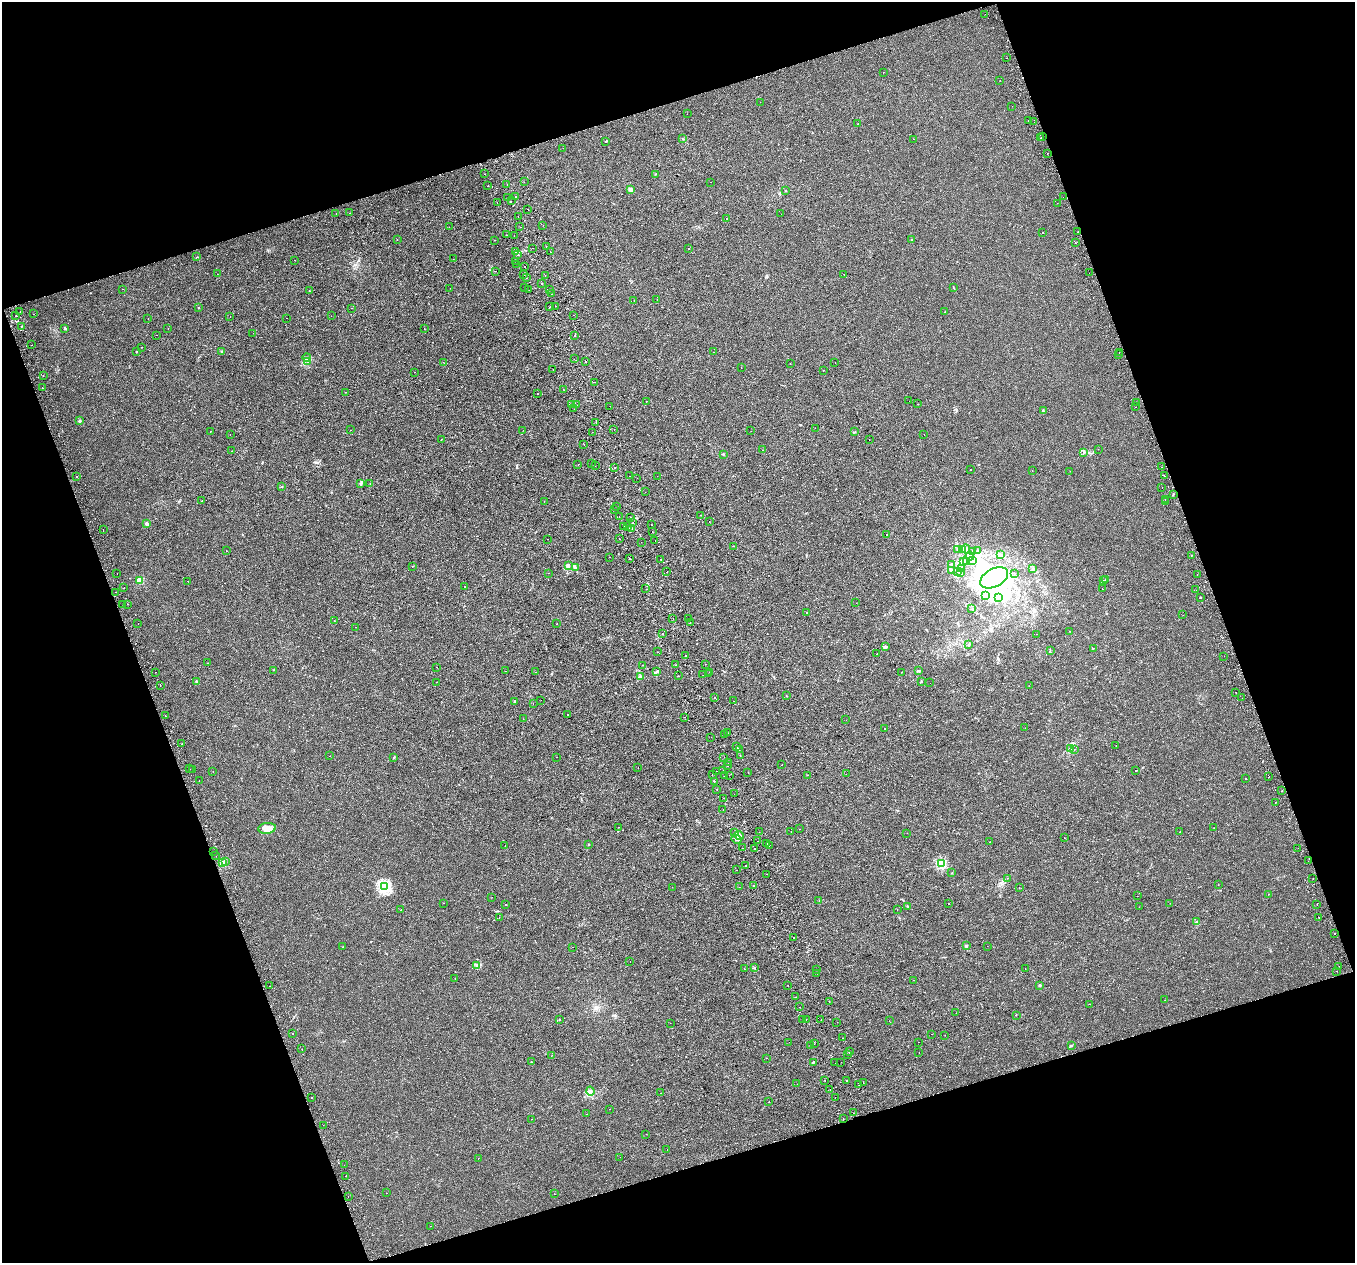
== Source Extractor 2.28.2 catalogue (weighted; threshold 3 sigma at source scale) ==
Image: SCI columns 87-5495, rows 155-5196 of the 5580 x 5297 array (HDU 1 of 3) = the unmasked area's bounding box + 8 px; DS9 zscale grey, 4 x 4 block average (1 PNG px = mean of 4 x 4 image px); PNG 1357 x 1265 px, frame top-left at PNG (2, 2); each listed source drawn as its Kron ellipse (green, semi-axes under 4 px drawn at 4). Shown black and unused: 38% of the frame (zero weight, under 2 of 3 exposures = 3% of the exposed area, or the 3 px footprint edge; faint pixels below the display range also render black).
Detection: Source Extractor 2.28.2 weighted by HDU 2 'WHT'. Background 0.00307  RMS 0.0029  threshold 0.0129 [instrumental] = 3 sigma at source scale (4.5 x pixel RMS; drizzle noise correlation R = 1.50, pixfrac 1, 0.0396/0.0396 arcsec/px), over >= 5 px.
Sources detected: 557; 23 inside a brighter object's white glare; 49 cosmic-ray / hot-pixel residue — neither listed nor drawn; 4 coinciding with a brighter row at this scale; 6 inside a brighter listed object's ellipse — not listed separately; the other 475 listed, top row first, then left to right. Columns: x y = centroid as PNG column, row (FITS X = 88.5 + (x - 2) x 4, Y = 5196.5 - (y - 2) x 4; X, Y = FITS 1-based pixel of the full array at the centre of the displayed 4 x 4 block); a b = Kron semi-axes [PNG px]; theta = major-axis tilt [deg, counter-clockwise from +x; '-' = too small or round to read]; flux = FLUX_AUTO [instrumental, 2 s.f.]
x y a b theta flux
985 14 2 2 - 0.72
1007 58 2 2 - 1.6
883 72 2 2 - 0.69
1000 80 2 2 - 0.52
760 102 2 2 - 0.25
1012 106 2 2 - 0.47
687 114 2 2 - 0.99
1028 120 2 2 - 2
1034 122 2 2 - 0.43
858 124 2 2 - 1.6
1042 136 2 2 - 0.36
1041 138 2 2 - 0.55
683 139 2 2 - 0.6
914 139 2 2 - 0.36
605 141 2 2 - 0.97
563 148 2 2 - 0.46
1048 153 2 2 - 5.3
485 174 2 2 - 1.3
655 174 2 2 - 0.52
524 182 2 2 - 0.36
710 182 2 2 - 0.22
488 185 2 2 - 0.62
507 185 2 2 - 0.6
630 189 2 2 - 20
786 190 2 2 - 0.8
516 197 2 2 - 2
1063 197 2 2 - 0.55
507 198 2 2 - 12
511 201 2 2 - 0.45
497 203 2 2 - 0.37
1057 203 2 2 - 1.2
527 209 2 2 - 0.6
350 213 2 2 - 1.5
336 214 2 2 - 0.37
781 214 2 2 - 0.33
518 217 2 2 - 0.85
726 218 2 2 - 1.1
543 225 2 2 - 0.89
449 227 2 2 - 0.98
520 227 2 2 - 0.83
1077 232 2 2 - 0.58
1042 233 2 2 - 1
507 235 2 2 - 1.1
514 236 2 2 - 0.66
912 239 2 2 - 0.92
397 240 2 2 - 0.48
494 240 2 2 - 0.36
1075 243 2 2 - 0.76
546 246 2 2 - 1.8
532 248 2 2 - 0.39
689 249 2 2 - 2.1
516 252 2 2 - 1.6
550 252 2 2 - 7.5
518 255 2 2 - 1.8
197 257 2 2 - 0.59
453 259 2 2 - 0.25
295 260 2 2 - 0.7
516 261 2 2 - 0.51
517 264 2 2 - 2.4
525 266 2 2 - 0.57
495 271 2 2 - 1.2
1089 273 2 2 - 0.34
217 274 2 2 - 0.42
523 275 2 2 - 0.35
545 275 2 2 - 0.73
844 275 2 2 - 0.41
527 278 2 2 - 0.48
542 284 2 2 - 0.93
525 287 2 2 - 0.4
450 288 2 2 - 0.36
953 288 2 2 - 0.67
122 289 2 2 - 1.5
549 289 2 2 - 0.88
529 290 2 2 - 0.41
309 291 2 2 - 1
551 294 2 2 - 0.9
657 299 2 2 - 0.28
634 300 2 2 - 0.76
556 306 2 2 - 1.2
550 307 2 2 - 3.8
198 308 2 2 - 0.8
352 308 2 2 - 0.86
20 312 2 2 - 1.1
945 312 2 2 - 0.77
34 314 2 2 - 0.37
573 315 2 2 - 0.59
16 316 2 2 - 3
331 316 2 2 - 0.27
230 317 2 2 - 0.43
148 318 2 2 - 1.2
287 318 2 2 - 0.62
21 327 2 2 - 0.21
65 328 2 2 - 5.8
168 329 2 2 - 0.91
424 329 2 2 - 0.51
253 333 2 2 - 0.32
156 335 2 2 - 0.27
575 335 2 2 - 0.77
32 345 2 2 - 1.3
141 347 2 2 - 0.36
137 351 3 2 - 1
222 352 2 2 - 0.87
713 352 2 2 - 0.62
1119 352 2 2 - 0.37
1119 354 2 2 - 1.2
307 357 4 3 - 2.7
574 359 2 2 - 0.92
308 362 3 2 - 2.4
586 362 2 2 - 0.41
444 363 2 2 - 0.36
790 363 2 2 - 1.8
835 363 2 2 - 0.87
741 368 2 2 - 0.56
553 370 2 2 - 0.88
823 370 2 2 - 0.44
415 372 2 2 - 1.3
43 375 2 2 - 1.3
595 382 2 2 - 0.48
42 388 2 2 - 0.87
563 389 2 2 - 0.46
346 392 2 2 - 0.51
538 394 2 2 - 0.41
909 401 2 2 - 0.48
646 402 2 2 - 0.31
1137 403 2 2 - 0.86
572 404 2 2 - 1.6
918 404 2 2 - 1.5
577 405 2 2 - 1.9
610 406 2 2 - 0.21
1135 407 2 2 - 1.6
574 409 2 2 - 0.41
1043 410 3 2 - 0.81
79 421 2 2 - 4.7
596 423 2 2 - 0.28
815 428 2 2 - 0.4
350 430 2 2 - 0.9
523 430 2 2 - 0.8
614 430 2 2 - 0.44
210 431 2 2 - 0.74
751 431 2 2 - 0.92
592 432 2 2 - 0.39
854 432 2 2 - 0.54
230 434 2 2 - 0.21
924 434 2 2 - 1.7
441 439 2 2 - 0.41
869 439 2 2 - 0.71
584 445 2 2 - 0.39
1098 449 2 2 - 0.21
763 450 2 2 - 0.61
232 451 2 2 - 0.38
1083 452 2 2 - 0.66
723 454 2 2 - 0.97
578 464 2 2 - 0.41
591 464 2 2 - 0.31
595 465 2 2 - 0.51
1162 467 2 2 - 1
615 468 2 2 - 1.4
970 470 2 2 - 0.25
1032 470 2 2 - 0.55
1070 471 2 2 - 0.28
630 476 2 2 - 0.42
657 476 2 2 - 0.29
1164 476 2 2 - 5.3
77 477 2 2 - 17
637 478 2 2 - 0.4
360 484 2 2 - 1.1
370 484 2 2 - 0.31
282 487 2 2 - 0.69
1162 488 2 2 - 0.64
645 492 2 2 - 1
1173 494 3 2 - 1.2
1165 500 2 2 - 6
201 501 2 2 - 0.62
544 501 2 2 - 1.5
1166 502 2 2 - 0.75
617 506 2 2 - 0.45
614 510 2 2 - 0.93
700 515 2 2 - 0.76
619 517 2 2 - 1.1
630 517 2 2 - 0.85
709 521 2 2 - 1.3
633 523 2 2 - 2.6
147 524 2 2 - 11
651 525 2 2 - 2.7
628 526 2 2 - 0.27
624 527 2 2 - 7.8
632 528 2 2 - 1.2
103 530 2 2 - 0.6
652 532 2 2 - 1.9
887 535 2 2 - 3.4
547 539 2 2 - 1.1
620 539 2 2 - 0.33
655 540 2 2 - 2.6
641 542 2 2 - 0.25
734 546 2 2 - 1.4
966 549 4 3 - 3.4
957 550 2 2 - 0.57
962 550 2 2 - 0.58
226 551 2 2 - 1.6
973 551 3 2 - 1.2
977 551 2 2 - 0.47
1000 554 2 2 - 0.3
1191 555 2 2 - 0.88
970 556 4 3 - 3.7
609 557 2 2 - 2.4
630 559 2 2 - 7.2
661 559 2 2 - 0.49
972 560 4 2 - 1.8
967 561 2 2 - 2.5
963 562 3 2 - 1.9
951 564 2 2 - 1.1
412 566 2 2 - 0.42
569 566 3 2 - 2.1
575 567 3 2 - 1.6
961 569 4 2 - 1.7
1032 569 2 2 - 0.61
952 570 3 2 - 0.91
958 571 2 2 - 1.1
667 572 2 2 - 1.7
548 573 2 2 - 0.23
961 573 2 2 - 0.72
117 574 2 2 - 0.3
1015 574 2 2 - 0.34
1197 574 2 2 - 1.2
994 578 15 9 27 210
1105 580 2 2 - 0.54
140 581 2 2 - 47
188 581 2 2 - 0.38
1103 581 3 2 - 1
464 586 2 2 - 0.79
124 588 2 2 - 0.83
646 589 2 2 - 0.29
1102 589 2 2 - 0.84
1196 590 2 2 - 1.1
116 592 2 2 - 1
985 596 4 2 - 2
998 598 2 2 - 1.1
1200 598 2 2 - 3.6
856 603 2 2 - 0.26
127 604 2 2 - 1.4
123 605 2 2 - 0.65
972 609 2 2 - 0.6
806 613 2 2 - 0.95
1183 615 2 2 - 0.29
673 618 2 2 - 0.41
689 618 2 2 - 1.5
334 620 2 2 - 0.67
690 623 2 2 - 1
138 624 2 2 - 2.4
557 624 2 2 - 0.37
355 627 2 2 - 0.24
1069 631 2 2 - 1.1
662 634 2 2 - 1.7
1036 634 2 2 - 0.47
969 645 2 2 - 0.84
885 647 4 2 - 2.1
1093 648 2 2 - 0.47
1050 650 2 2 - 0.46
657 652 2 2 - 0.75
877 654 2 2 - 0.81
686 655 2 2 - 1.3
1224 656 2 2 - 0.21
208 663 2 2 - 0.9
706 664 2 2 - 0.93
643 665 2 2 - 0.29
676 665 2 2 - 0.9
436 667 2 2 - 2.6
274 670 2 2 - 0.34
505 671 2 2 - 0.34
919 671 3 2 - 2
155 672 2 2 - 0.6
535 672 2 2 - 0.27
657 672 3 2 - 2.5
710 672 2 2 - 0.75
901 672 2 2 - 0.44
708 674 2 2 - 0.82
703 675 2 2 - 0.47
678 676 2 2 - 0.26
640 677 2 2 - 11
196 681 2 2 - 1.2
436 682 2 2 - 0.26
921 682 3 2 - 1.1
930 683 2 2 - 0.29
160 686 2 2 - 0.88
1029 686 2 2 - 1.1
1235 692 2 2 - 0.57
786 696 2 2 - 1.1
714 698 2 2 - 0.59
1242 698 2 2 - 0.82
541 700 2 2 - 0.55
514 701 2 2 - 3.2
734 701 2 2 - 0.52
533 704 2 2 - 0.24
567 714 2 2 - 2.5
165 716 2 2 - 0.77
685 717 2 2 - 0.94
523 719 2 2 - 0.26
846 720 2 2 - 0.23
1025 728 2 2 - 0.64
884 729 2 2 - 1.1
727 733 2 2 - 0.79
725 735 2 2 - 0.33
711 737 2 2 - 2.7
182 744 2 2 - 4.3
1116 745 2 2 - 0.36
737 747 2 2 - 1.9
1070 748 3 2 - 0.76
739 750 2 2 - 1
1074 750 2 2 - 0.4
330 756 2 2 - 0.48
740 756 2 2 - 1.2
394 757 2 2 - 0.89
557 757 2 2 - 0.22
724 757 2 2 - 1.6
728 763 2 2 - 0.3
782 765 2 2 - 0.32
728 766 2 2 - 0.41
638 768 2 2 - 0.49
190 769 2 2 - 1.1
193 769 2 2 - 0.28
723 770 2 2 - 0.44
716 771 2 2 - 0.29
1135 771 2 2 - 2.1
213 772 2 2 - 0.38
748 772 2 2 - 4.5
712 774 2 2 - 0.47
846 774 2 2 - 0.36
729 775 2 2 - 1.9
807 775 2 2 - 0.29
724 776 2 2 - 0.72
1269 777 2 2 - 2.3
1246 779 2 2 - 0.69
199 780 2 2 - 0.25
714 781 2 2 - 8.7
717 789 2 2 - 1.5
1282 791 2 2 - 0.89
734 794 2 2 - 0.8
723 798 2 2 - 0.58
1275 802 2 2 - 1.3
723 810 2 2 - 0.93
619 827 2 2 - 0.5
267 828 9 5 7 11
1214 828 2 2 - 0.28
799 829 2 2 - 0.57
759 832 2 2 - 0.46
791 832 2 2 - 0.65
1180 832 2 2 - 0.92
734 833 2 2 - 0.99
907 833 2 2 - 0.4
739 836 5 4 - 6.1
1064 838 2 2 - 0.93
736 839 5 3 - 3.4
757 841 2 2 - 1.5
990 842 2 2 - 0.9
588 844 2 2 - 3.4
767 844 2 2 - 1.8
505 845 2 2 - 0.95
769 845 2 2 - 1.6
742 848 2 2 - 1.1
754 848 2 2 - 15
1298 848 2 2 - 0.34
213 851 2 2 - 2.7
216 856 2 2 - 0.39
1308 861 2 2 - 0.52
225 862 2 2 - 1.6
223 863 2 2 - 48
941 864 2 2 - 100
745 866 2 2 - 2
736 870 2 2 - 0.34
952 873 2 2 - 0.33
767 874 2 2 - 1
1007 878 2 2 - 1.7
1313 879 2 2 - 0.91
753 885 2 2 - 1.3
1218 885 2 2 - 0.3
384 887 2 2 - 230
672 887 2 2 - 1.1
739 887 2 2 - 0.26
1019 888 2 2 - 0.3
1268 894 2 2 - 0.4
1137 896 2 2 - 0.29
492 897 2 2 - 0.75
819 901 2 2 - 0.37
444 903 2 2 - 2
1170 903 2 2 - 0.34
949 904 2 2 - 1.1
505 905 2 2 - 0.74
1317 905 2 2 - 2.2
908 906 2 2 - 1.4
1139 907 2 2 - 0.24
401 910 2 2 - 0.83
897 910 2 2 - 0.89
1319 917 2 2 - 0.57
499 918 2 2 - 0.43
1196 922 2 2 - 1
1334 934 2 2 - 4.3
793 937 2 2 - 4
966 946 3 2 - 2.4
987 946 2 2 - 0.16
343 947 2 2 - 0.81
572 947 2 2 - 1.1
630 962 2 2 - 0.7
477 966 2 2 - 0.64
1339 966 2 2 - 0.51
754 968 2 2 - 2.3
1025 968 2 2 - 0.25
744 969 2 2 - 0.38
817 970 2 2 - 0.3
1337 971 2 2 - 1.9
817 973 2 2 - 0.61
455 979 2 2 - 0.35
914 980 2 2 - 0.25
788 985 2 2 - 0.58
1040 985 2 2 - 6
269 986 2 2 - 0.36
796 997 2 2 - 0.71
1165 1000 2 2 - 0.58
829 1002 2 2 - 1.3
1089 1004 2 2 - 0.31
800 1007 2 2 - 0.78
956 1013 2 2 - 0.42
1016 1015 2 2 - 0.47
806 1019 2 2 - 2
559 1020 2 2 - 0.52
803 1020 2 2 - 0.47
821 1020 2 2 - 0.32
889 1021 2 2 - 0.21
837 1022 2 2 - 0.32
670 1023 2 2 - 0.27
293 1033 2 2 - 1.5
931 1034 2 2 - 0.45
945 1035 2 2 - 0.19
842 1038 2 2 - 4.4
789 1042 2 2 - 0.23
918 1042 2 2 - 0.69
814 1044 2 2 - 0.98
810 1045 2 2 - 2.2
1071 1046 2 2 - 3.9
302 1049 2 2 - 0.36
850 1052 2 2 - 1.8
919 1053 2 2 - 0.4
848 1054 2 2 - 0.85
552 1055 2 2 - 0.28
766 1058 2 2 - 0.87
531 1062 2 2 - 1.4
813 1062 2 2 - 2.8
835 1062 2 2 - 1.1
841 1062 2 2 - 0.36
825 1080 2 2 - 0.38
847 1080 2 2 - 0.45
863 1082 2 2 - 2.2
797 1084 2 2 - 0.6
859 1085 2 2 - 1.7
830 1089 2 2 - 1.4
590 1091 4 3 - 3.8
661 1093 2 2 - 0.79
835 1097 2 2 - 2.5
312 1098 2 2 - 0.45
769 1102 2 2 - 1.7
609 1109 2 2 - 1.2
853 1113 2 2 - 0.42
586 1114 2 2 - 0.55
532 1119 2 2 - 0.36
843 1119 2 2 - 1.2
323 1125 2 2 - 0.53
646 1134 2 2 - 0.54
667 1149 2 2 - 0.34
620 1157 2 2 - 0.62
478 1158 2 2 - 0.63
344 1165 2 2 - 0.28
345 1176 2 2 - 0.34
386 1193 2 2 - 0.43
555 1194 2 2 - 0.37
348 1196 2 2 - 0.38
430 1226 2 2 - 0.52
Diffuse or blended objects may show on this block-average render without a row.